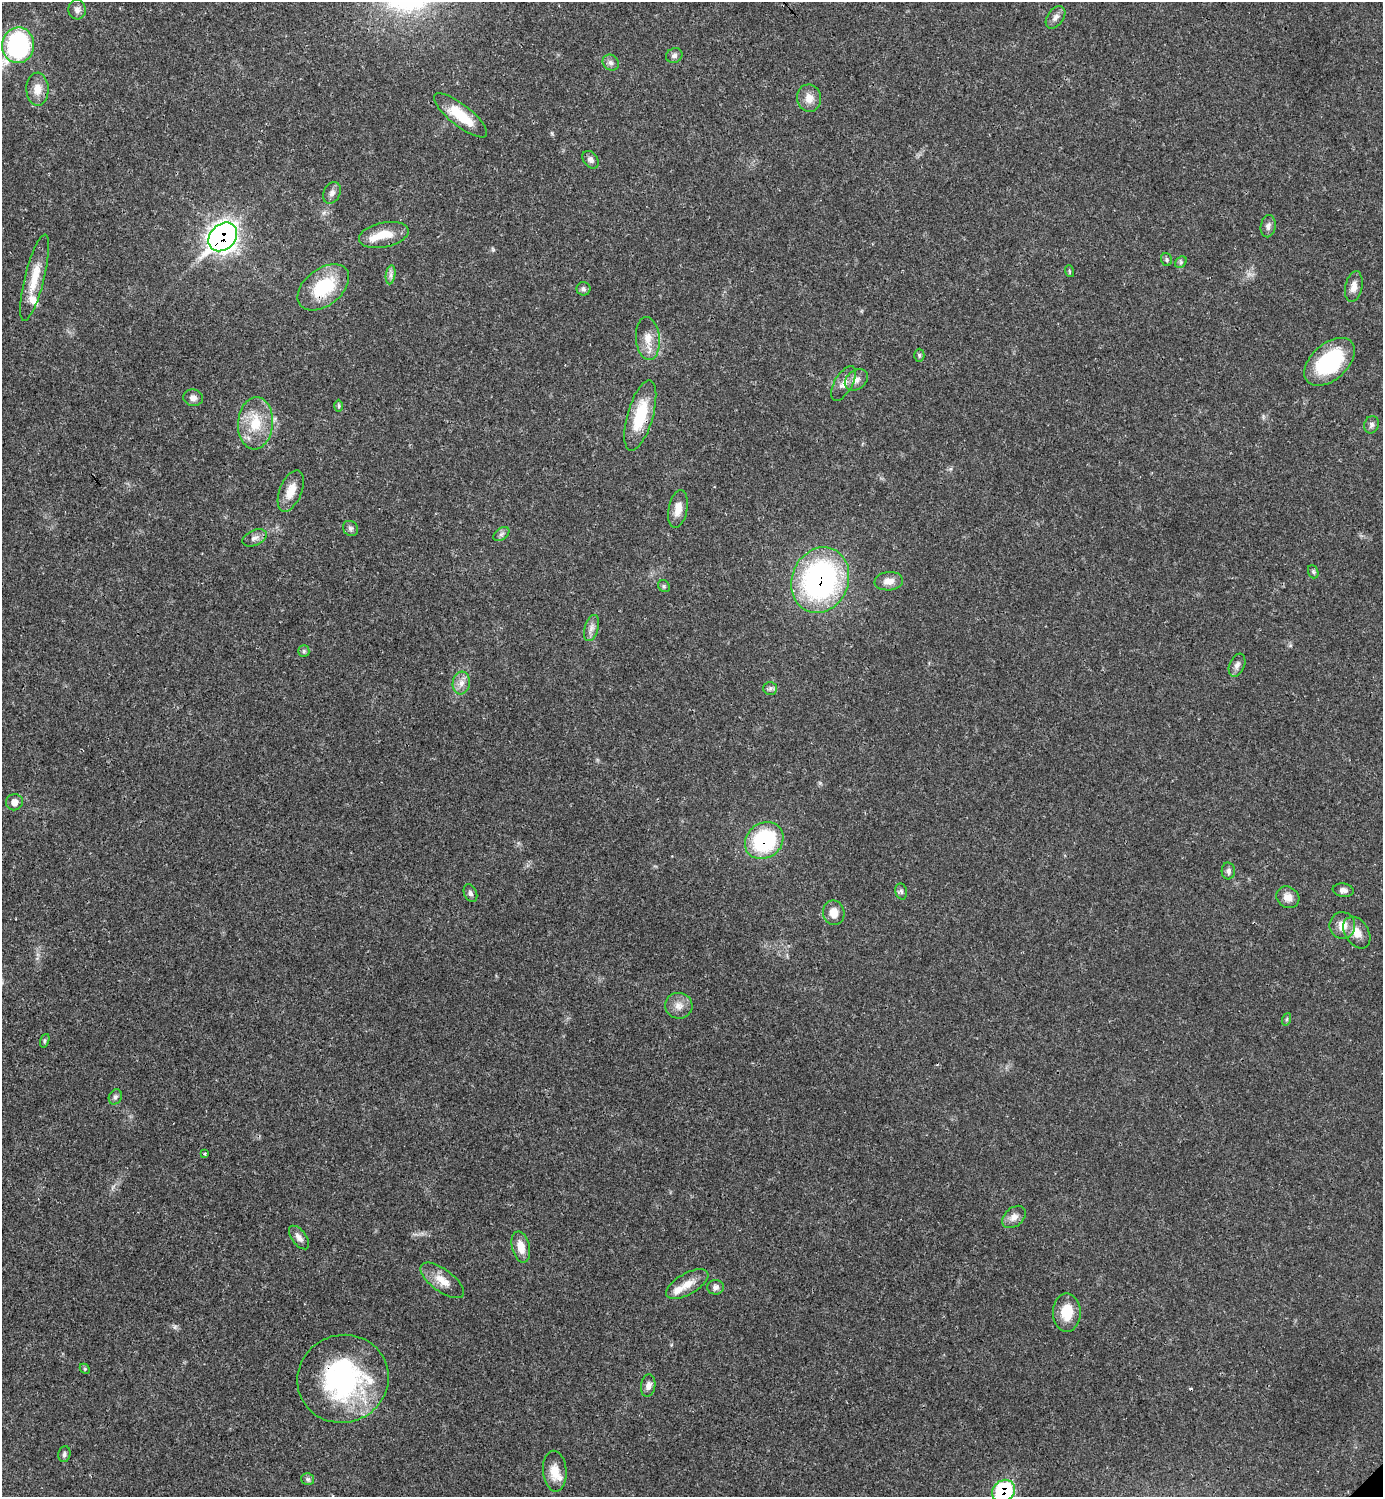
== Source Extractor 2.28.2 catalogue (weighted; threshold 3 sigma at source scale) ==
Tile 11 of 4 x 4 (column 3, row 3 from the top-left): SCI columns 3065-4445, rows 1498-2992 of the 5984 x 5985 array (HDU 1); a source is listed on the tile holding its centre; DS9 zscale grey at full resolution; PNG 1385 x 1499 px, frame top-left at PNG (2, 2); each listed source drawn as its Kron ellipse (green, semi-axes under 4 px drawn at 4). Shown black and unused: <1% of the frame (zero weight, under 3 of 4 exposures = <1% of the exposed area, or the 3 px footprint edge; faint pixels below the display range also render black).
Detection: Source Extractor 2.28.2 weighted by HDU 2 'WHT'; one run over the whole footprint, this tile lists its part. Background 0.02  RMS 0.0022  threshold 0.01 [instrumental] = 3 sigma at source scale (4.5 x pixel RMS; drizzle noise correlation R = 1.50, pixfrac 1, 0.05/0.05 arcsec/px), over >= 5 px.
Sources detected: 78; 1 cosmic-ray / hot-pixel residue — neither listed nor drawn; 3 inside a brighter listed object's ellipse — not listed separately; the other 74 listed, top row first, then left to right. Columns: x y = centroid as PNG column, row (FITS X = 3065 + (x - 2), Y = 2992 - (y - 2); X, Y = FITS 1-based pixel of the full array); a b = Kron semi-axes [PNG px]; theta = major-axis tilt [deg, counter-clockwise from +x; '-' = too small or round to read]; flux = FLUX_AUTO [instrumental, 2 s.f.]
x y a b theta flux
77 10 10 8 -76 1.1
1056 17 13 8 54 1.1
18 45 18 16 87 34
674 55 8 7 - 0.75
611 63 8 7 - 0.83
37 89 16 11 -89 2.6
809 98 14 12 -82 2.3
461 115 33 10 -38 6.8
591 160 9 7 -52 0.89
332 193 11 8 63 1
1268 226 11 7 79 0.98
384 235 25 12 12 4.2
223 237 16 12 45 140
1166 260 6 5 - 0.41
1181 262 6 5 - 0.46
1069 271 6 3 -71 0.26
391 275 9 4 82 0.73
35 278 44 9 76 5.2
323 287 29 18 38 12
1354 287 15 8 78 1.8
583 289 7 6 - 0.61
648 339 21 12 -84 3.2
919 355 6 5 - 0.42
1330 362 30 18 42 18
856 380 13 9 37 1.5
844 383 19 9 60 1.8
193 398 10 8 -12 1.2
339 406 6 4 89 0.32
640 415 36 13 74 9.6
255 423 26 17 86 7
1371 425 9 7 69 0.77
291 491 22 11 68 3.5
678 509 19 9 79 2.4
350 528 8 7 - 0.64
501 534 9 5 36 0.58
254 538 13 7 23 1.2
1313 572 7 5 -69 0.39
820 580 33 28 67 55
889 581 14 9 5 2
664 586 6 5 - 0.38
592 628 13 7 73 1.2
304 651 6 5 - 0.43
1237 665 12 7 68 0.96
461 683 11 8 82 1.6
770 688 7 6 - 0.58
14 802 8 8 - 1.5
764 841 20 17 37 22
1228 871 8 7 - 0.72
1343 890 10 6 -8 0.97
901 891 8 6 -75 0.58
470 893 9 6 -65 0.65
1288 897 12 10 -34 2
834 913 12 10 -80 2.3
1342 925 13 13 - 2.6
1357 932 17 12 -57 2.6
679 1006 14 13 - 2
1287 1019 6 4 71 0.31
45 1041 7 4 71 0.38
115 1097 8 6 63 0.55
205 1154 3 3 - 0.43
1014 1217 13 9 41 1.7
299 1237 14 7 -53 1.2
521 1247 16 9 -76 3
442 1280 26 11 -37 3.3
687 1284 23 10 30 3
715 1287 8 7 - 0.98
1067 1313 19 14 -89 5.3
85 1369 6 4 -46 0.28
343 1379 46 43 21 39
648 1386 11 7 82 1.1
64 1454 8 6 76 0.57
555 1471 20 12 -86 3.6
308 1479 6 6 - 0.54
1003 1491 12 10 40 21
Overlapping masked pixels (flux is a lower limit): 7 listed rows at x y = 223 237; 323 287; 640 415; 820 580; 764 841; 343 1379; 1003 1491
Isophote crosses this tile's border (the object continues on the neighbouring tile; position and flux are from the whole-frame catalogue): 1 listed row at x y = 1003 1491